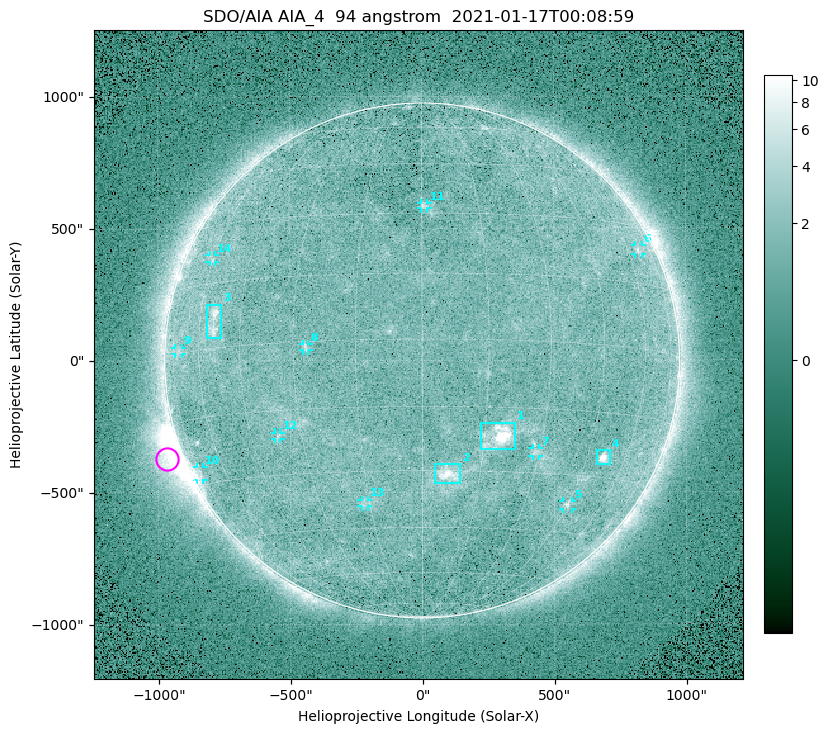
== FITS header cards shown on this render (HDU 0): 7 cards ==
TELESCOP= 'SDO/AIA '
INSTRUME= 'AIA_4   '
WAVELNTH=                   94
WAVEUNIT= 'angstrom'
DATE-OBS= '2021-01-17T00:08:59.12'
CTYPE1  = 'HPLN-TAN'
CTYPE2  = 'HPLT-TAN'

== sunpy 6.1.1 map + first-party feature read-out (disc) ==
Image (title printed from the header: SDO/AIA AIA_4  94 angstrom  2021-01-17T00:08:59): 512 x 512 px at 4.8 arcsec/px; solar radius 976 arcsec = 203 px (full disc in frame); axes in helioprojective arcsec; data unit not stated in the header (colour bar unlabelled)
Orientation: roll -0.138 deg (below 1 deg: not rotated)
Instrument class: DISC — disc imager (sunpy class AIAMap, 94 A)
Bright regions (active regions / flare kernels): reference = the median radial profile (limb darkening/brightening removed); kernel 5 px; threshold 5 sigma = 1.87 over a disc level ~1.64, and >= 1.15x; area >= 9 px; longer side >= 5 px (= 24 arcsec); searched inside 0.97 R_sun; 14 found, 14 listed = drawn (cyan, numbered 1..; 10 of them under ~33 arcsec drawn as corner ticks so the feature stays visible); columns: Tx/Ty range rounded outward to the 10 arcsec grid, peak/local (2 s.f.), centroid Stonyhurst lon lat
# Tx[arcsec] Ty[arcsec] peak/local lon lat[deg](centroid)
1 220..350 -340..-230 12 +18 -22
2 50..150 -470..-390 5.7 +7 -31
3 -820..-760 90..220 4.7 -54 +6
4 660..710 -400..-340 8.6 +51 -25
5 530..570 -570..-530 3.5 +45 -37
6 810..840 400..440 2.8 +66 +23
7 420..440 -360..-330 2.6 +29 -25
8 -450..-430 40..70 2.6 -27 -1
9 -940..-910 20..50 2.2 -71 +1
10 -860..-830 -450..-400 2.6 -75 -27
11 -10..20 570..600 2.7 +1 +32
12 -560..-530 -300..-270 2.5 -37 -21
13 -230..-200 -550..-530 2.3 -16 -38
14 -810..-780 370..400 2.2 -61 +21
Off-limb structures (1.02-1.3 R_sun): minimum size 50 px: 4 found; the strongest spans PA ~95..130 deg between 1.02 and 1.22 R_sun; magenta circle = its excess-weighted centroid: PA ~110 deg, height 1.06 R_sun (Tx ~-970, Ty ~-370 arcsec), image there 5.4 x the reference